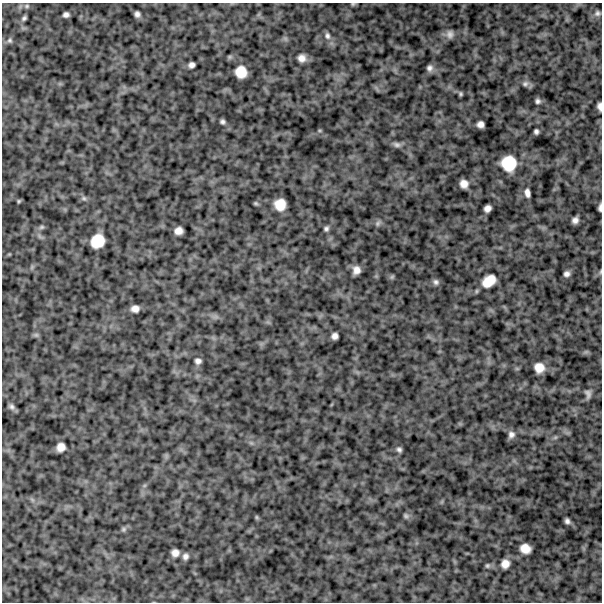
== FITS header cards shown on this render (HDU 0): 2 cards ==
NAXIS1  =                  600
NAXIS2  =                  600

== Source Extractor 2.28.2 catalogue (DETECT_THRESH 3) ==
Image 600 x 600 px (HDU 0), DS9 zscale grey, 1 PNG px = 1 image px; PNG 604 x 604 px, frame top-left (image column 1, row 600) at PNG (2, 3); no overlay
Background 1070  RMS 190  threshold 566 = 3 sigma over >= 5 px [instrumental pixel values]
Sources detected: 61; all 61 listed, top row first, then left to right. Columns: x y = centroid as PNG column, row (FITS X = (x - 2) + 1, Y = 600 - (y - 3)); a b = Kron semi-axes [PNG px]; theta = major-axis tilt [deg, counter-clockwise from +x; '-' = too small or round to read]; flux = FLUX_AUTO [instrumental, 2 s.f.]
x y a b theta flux
353 4 5 5 - 16000
27 6 7 5 1 26000
597 13 8 7 - 35000
137 14 6 5 - 44000
66 15 6 5 - 45000
24 18 6 4 46 28000
450 34 11 9 -90 63000
327 36 10 7 -76 52000
10 40 7 6 - 30000
302 58 9 8 - 83000
191 65 6 5 - 50000
429 68 8 7 - 48000
241 72 10 10 - 200000
525 83 9 7 17 44000
461 94 5 5 - 20000
538 101 6 6 - 34000
600 106 7 4 -82 51000
222 122 5 4 - 30000
480 124 6 6 - 65000
536 131 5 4 - 33000
397 145 10 7 -17 44000
509 163 14 14 - 370000
464 184 7 7 - 94000
527 193 9 5 -79 61000
84 198 7 5 -22 30000
19 201 5 4 - 16000
256 203 6 5 - 18000
280 205 10 10 - 200000
487 208 7 6 - 65000
600 208 7 3 88 35000
575 220 6 5 - 56000
378 223 8 6 54 32000
42 227 8 5 26 28000
326 229 6 5 - 30000
178 231 7 6 - 85000
97 241 12 11 - 280000
356 270 7 6 - 81000
600 272 6 3 71 15000
567 274 6 5 - 46000
392 277 6 5 - 19000
489 281 15 10 37 220000
436 282 8 7 - 38000
135 309 7 6 - 75000
36 335 8 6 -12 26000
335 336 6 6 - 58000
198 361 6 5 - 45000
539 368 9 8 - 140000
588 394 11 7 -79 46000
11 406 8 6 -45 42000
511 435 9 8 - 56000
61 447 8 7 - 100000
399 450 7 6 - 34000
406 516 8 6 -26 29000
256 517 6 4 -89 14000
567 521 5 4 - 36000
123 529 7 5 22 27000
525 548 9 8 - 140000
175 553 7 6 - 79000
185 556 8 7 - 52000
505 564 9 8 - 100000
487 566 7 6 - 26000
At the frame edge (FLAGS 8, measured only in part): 4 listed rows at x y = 353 4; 600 106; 600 208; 600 272